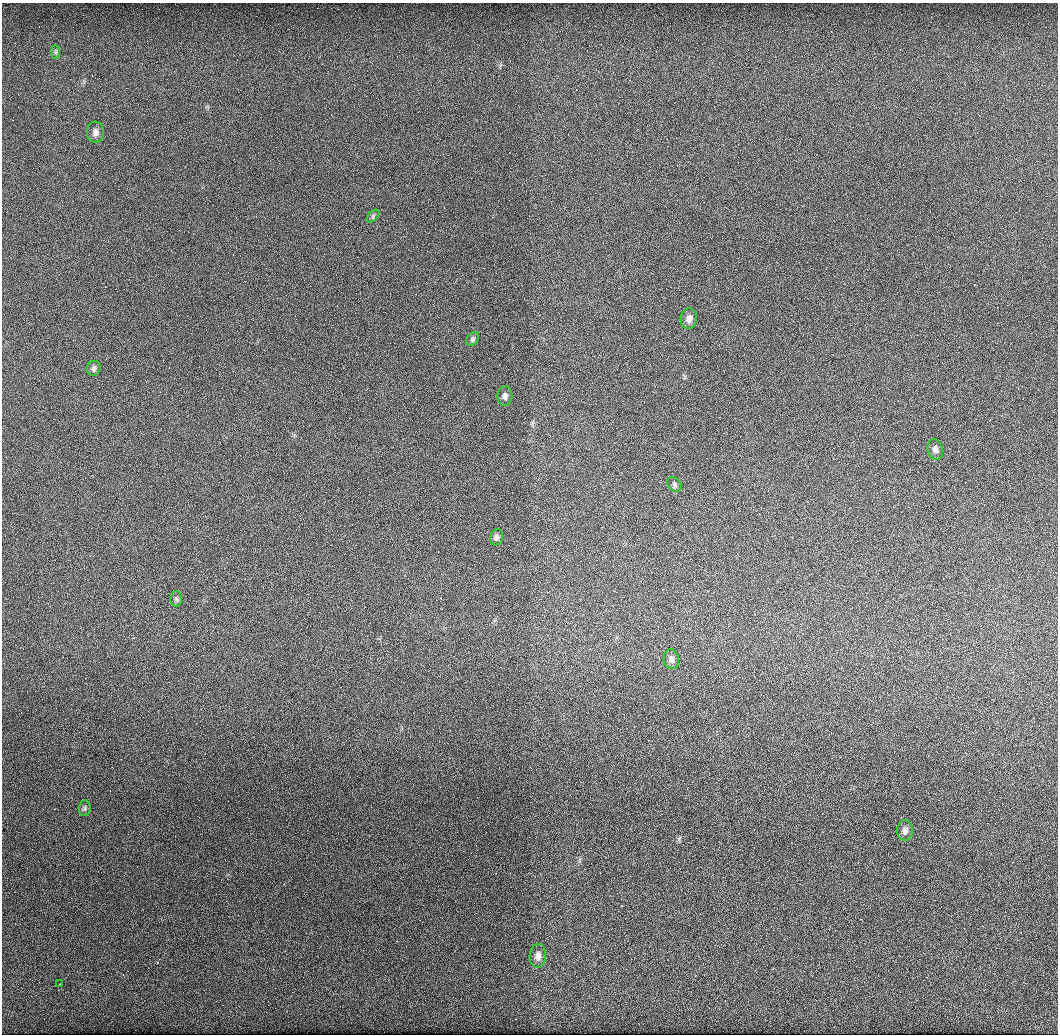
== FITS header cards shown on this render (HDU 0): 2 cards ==
NAXIS1  =                 1056
NAXIS2  =                 1032

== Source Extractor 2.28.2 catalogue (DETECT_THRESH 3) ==
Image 1056 x 1032 px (HDU 0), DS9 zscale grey, 1 PNG px = 1 image px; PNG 1060 x 1036 px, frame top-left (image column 1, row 1032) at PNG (2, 3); each listed source drawn as its Kron ellipse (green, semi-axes under 4 px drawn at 4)
Background 11500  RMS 970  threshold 2910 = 3 sigma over >= 5 px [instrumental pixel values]
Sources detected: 16; all 16 listed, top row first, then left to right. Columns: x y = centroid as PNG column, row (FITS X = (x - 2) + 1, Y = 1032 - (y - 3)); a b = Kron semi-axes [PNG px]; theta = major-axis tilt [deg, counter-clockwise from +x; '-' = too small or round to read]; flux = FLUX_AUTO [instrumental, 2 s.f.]
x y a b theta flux
56 52 7 4 -90 120000
95 132 10 8 89 330000
373 216 8 4 46 120000
689 318 10 8 81 390000
473 339 8 5 50 160000
94 368 7 6 - 210000
505 396 10 7 87 260000
935 449 10 7 -77 300000
674 484 8 6 -46 160000
496 537 8 6 70 220000
176 599 7 6 - 150000
671 659 10 7 -79 280000
85 808 8 6 85 140000
905 830 10 7 89 300000
538 956 12 8 85 410000
60 984 2 2 - 31000